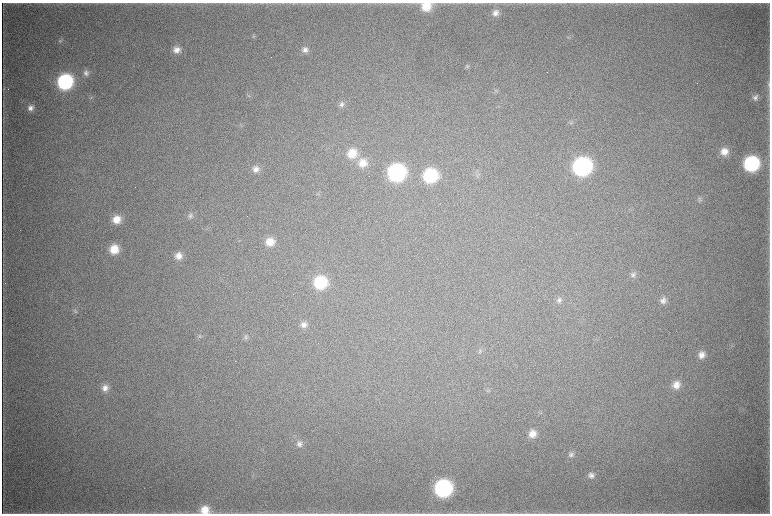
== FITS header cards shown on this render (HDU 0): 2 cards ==
NAXIS1  =                 1536 / length of data axis 1
NAXIS2  =                 1023 / length of data axis 2

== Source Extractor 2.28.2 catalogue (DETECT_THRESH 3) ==
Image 1536 x 1023 px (HDU 0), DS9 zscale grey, zoomed out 1/2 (1 PNG px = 2 x 2 image px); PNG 772 x 516 px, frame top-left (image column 1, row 1022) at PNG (2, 3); no overlay
Background 4370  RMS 37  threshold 112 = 3 sigma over >= 5 px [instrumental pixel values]
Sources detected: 56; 4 cannot appear on this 1/2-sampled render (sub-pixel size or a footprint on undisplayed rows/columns) and are not listed; the other 52 listed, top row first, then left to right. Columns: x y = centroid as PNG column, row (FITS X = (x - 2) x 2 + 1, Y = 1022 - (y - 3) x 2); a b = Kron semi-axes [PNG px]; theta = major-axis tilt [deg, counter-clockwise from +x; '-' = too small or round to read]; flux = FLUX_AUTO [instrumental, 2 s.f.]
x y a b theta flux
426 6 11 9 11 1.5e+05
495 13 9 8 - 5.2e+04
253 36 5 4 - 1.2e+04
568 37 5 2 - 6.1e+03
60 41 6 5 - 1.7e+04
176 50 9 8 - 6.9e+04
305 50 9 8 - 4.8e+04
467 67 6 4 -16 1.3e+04
86 73 8 8 - 3.8e+04
65 82 11 10 - 1.1e+06
769 83 11 3 -88 1.4e+04
3 89 5 3 - 8.5e+03
8 89 2 2 - 4.2e+03
496 91 6 4 -45 1.3e+04
755 97 8 7 - 3.4e+04
342 104 8 7 - 3.2e+04
30 108 8 7 - 4.4e+04
571 123 6 6 - 1.7e+04
724 152 10 9 - 8.8e+04
352 153 11 11 - 1.7e+05
363 163 12 11 - 1.2e+05
751 163 11 10 - 9.0e+05
582 166 12 11 - 1.8e+06
256 169 9 8 - 5.4e+04
396 172 11 11 - 1.4e+06
430 175 11 10 - 6.3e+05
478 176 5 2 - 7.8e+03
700 199 7 7 - 2.6e+04
190 216 8 7 - 2.9e+04
117 219 9 8 - 1.1e+05
270 242 10 9 - 1.2e+05
114 249 10 9 - 1.5e+05
178 256 9 9 - 7.2e+04
633 274 10 8 44 3.6e+04
320 282 11 10 - 4.6e+05
559 300 8 7 - 3.4e+04
663 300 9 8 - 4.5e+04
75 311 6 5 - 1.7e+04
304 325 10 8 67 5.0e+04
200 336 5 5 - 1.3e+04
246 337 7 6 - 2.1e+04
480 351 6 5 - 1.8e+04
701 355 9 8 - 6.3e+04
676 385 10 9 - 8.5e+04
105 388 9 8 - 5.9e+04
488 391 6 2 5 9.1e+03
532 434 9 9 - 8.2e+04
299 444 9 8 - 3.7e+04
571 454 8 7 - 2.9e+04
591 475 9 8 - 4.3e+04
443 488 11 11 - 1.4e+06
205 510 10 9 - 1.2e+05
At the frame edge (FLAGS 8, measured only in part): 2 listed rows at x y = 426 6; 205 510
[4 sub-pixel or undisplayed-footprint detections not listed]